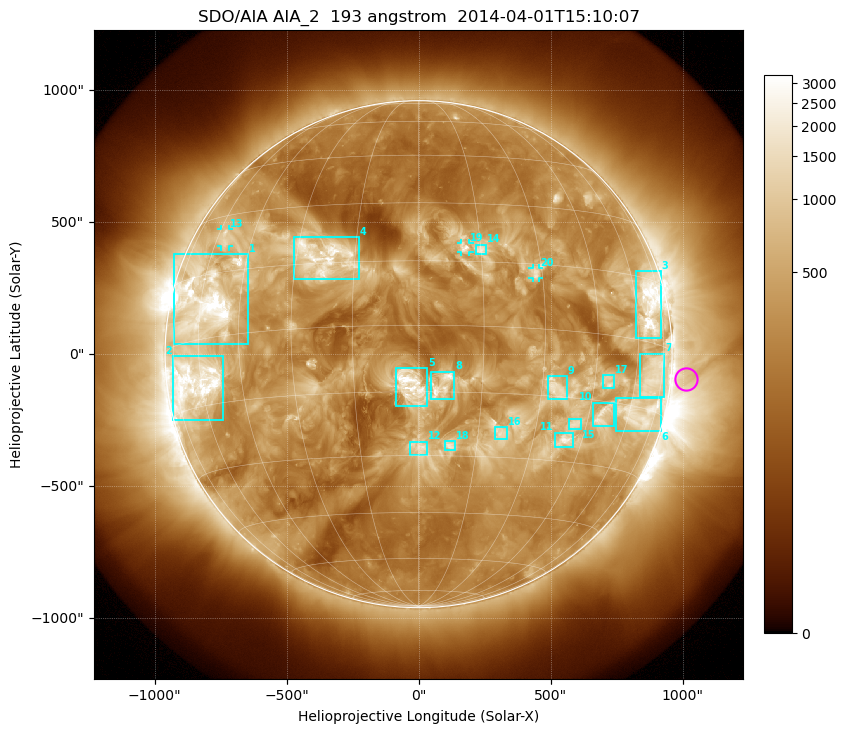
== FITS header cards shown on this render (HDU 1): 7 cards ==
TELESCOP= 'SDO/AIA'
INSTRUME= 'AIA_2'
WAVELNTH=                  193
WAVEUNIT= 'angstrom'
DATE-OBS= '2014-04-01T15:10:07.23'
CTYPE1  = 'HPLN-TAN'
CTYPE2  = 'HPLT-TAN'

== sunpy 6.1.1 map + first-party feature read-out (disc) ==
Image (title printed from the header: SDO/AIA AIA_2  193 angstrom  2014-04-01T15:10:07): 1024 x 1024 px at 2.4 arcsec/px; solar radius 960 arcsec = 400 px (full disc in frame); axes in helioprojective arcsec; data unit not stated in the header (colour bar unlabelled)
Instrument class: DISC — disc imager (sunpy class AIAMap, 193 A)
Bright regions (active regions / flare kernels): reference = the median radial profile (limb darkening/brightening removed); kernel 9 px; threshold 5 sigma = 805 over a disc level ~286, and >= 1.15x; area >= 12 px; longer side >= 10 px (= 24 arcsec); searched inside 0.97 R_sun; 22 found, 20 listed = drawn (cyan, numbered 1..; 3 of them under ~33 arcsec drawn as corner ticks so the feature stays visible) (cap 20 boxes per figure: the strongest are kept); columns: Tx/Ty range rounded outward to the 5 arcsec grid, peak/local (2 s.f.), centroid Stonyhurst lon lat
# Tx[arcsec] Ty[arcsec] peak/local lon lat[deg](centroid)
1 -930..-645 35..380 16 -58 +8
2 -930..-740 -250..-5 15 -63 -9
3 820..920 60..315 12 +67 +8
4 -470..-225 285..445 6.6 -23 +17
5 -90..35 -200..-50 13 -2 -14
6 745..920 -290..-165 6.5 +65 -16
7 835..930 -165..5 5.1 +69 -8
8 45..135 -170..-65 7.5 +5 -13
9 490..565 -170..-85 4.9 +34 -13
10 660..745 -275..-185 7 +50 -18
11 515..585 -350..-295 7.2 +39 -25
12 -30..35 -385..-330 5.1 +0 -28
13 -750..-720 405..475 4.8 -56 +24
14 215..255 380..415 4.8 +15 +18
15 565..620 -285..-245 5 +41 -21
16 290..335 -325..-275 3.8 +21 -24
17 695..740 -130..-80 6 +49 -11
18 95..140 -365..-325 5.2 +8 -27
19 160..195 385..420 5.2 +11 +18
20 430..455 285..330 4.9 +28 +13
Off-limb structures (1.02-1.3 R_sun): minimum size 162 px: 3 found; the strongest spans PA ~220..310 deg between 1.02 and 1.3 R_sun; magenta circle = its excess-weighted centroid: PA ~265 deg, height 1.06 R_sun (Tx ~1010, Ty ~-90 arcsec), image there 2.2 x the reference